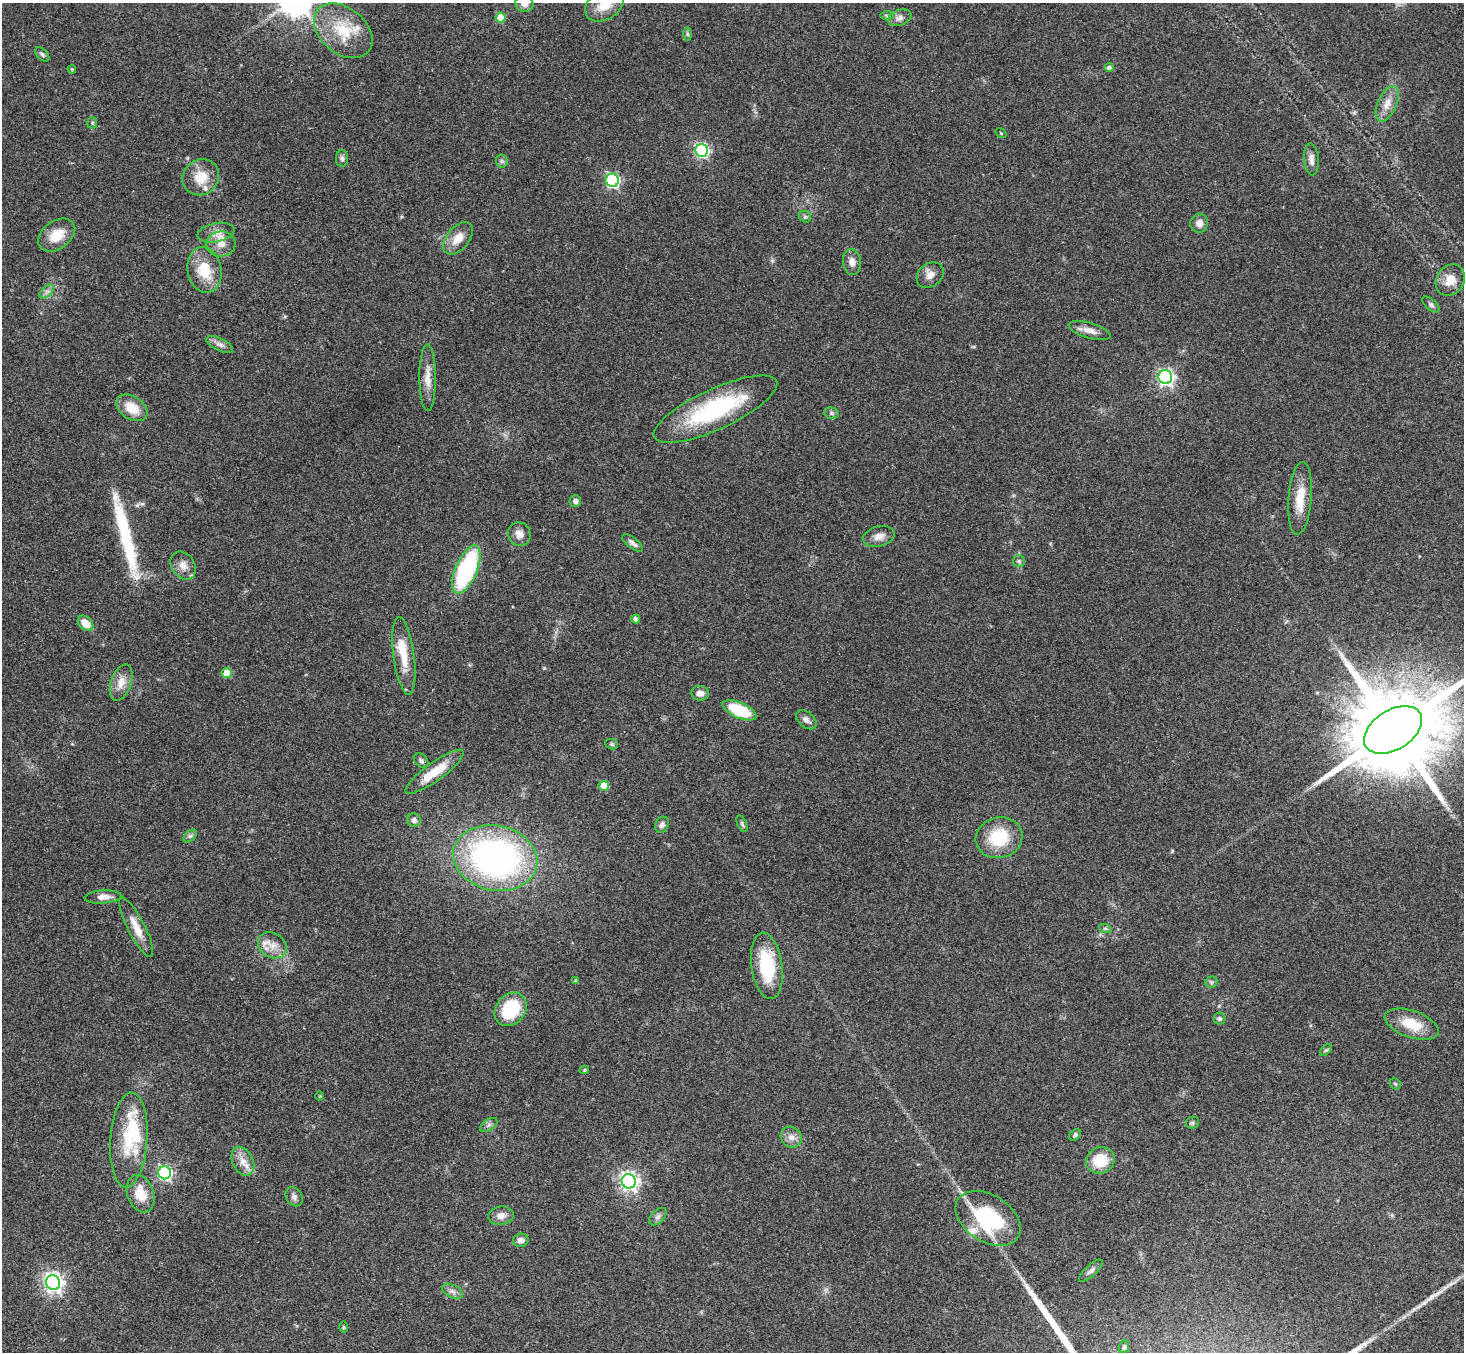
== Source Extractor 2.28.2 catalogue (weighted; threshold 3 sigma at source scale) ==
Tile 7 of 4 x 4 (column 3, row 2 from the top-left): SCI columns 3007-4468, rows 3056-4405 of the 6009 x 5974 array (HDU 1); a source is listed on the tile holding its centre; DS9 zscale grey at full resolution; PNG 1466 x 1354 px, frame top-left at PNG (2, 3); each listed source drawn as its Kron ellipse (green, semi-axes under 4 px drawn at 4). Shown black and unused: <1% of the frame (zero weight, under 3 of 4 exposures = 5% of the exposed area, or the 3 px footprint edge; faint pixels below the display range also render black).
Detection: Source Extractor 2.28.2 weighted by HDU 2 'WHT'; one run over the whole footprint, this tile lists its part. Background 0.214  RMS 0.0086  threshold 0.0387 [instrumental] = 3 sigma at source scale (4.5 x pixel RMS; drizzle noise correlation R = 1.50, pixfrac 1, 0.05/0.05 arcsec/px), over >= 5 px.
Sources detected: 109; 2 inside a brighter object's white glare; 2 long thin detections or spike segments (spike, bleed or trail) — neither listed nor drawn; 6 inside a brighter listed object's ellipse — not listed separately; the other 99 listed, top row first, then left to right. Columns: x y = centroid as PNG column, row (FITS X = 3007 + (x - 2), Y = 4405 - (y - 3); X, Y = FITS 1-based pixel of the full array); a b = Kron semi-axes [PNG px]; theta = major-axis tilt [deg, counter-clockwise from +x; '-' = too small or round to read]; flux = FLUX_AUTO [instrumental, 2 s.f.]
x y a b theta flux
524 3 9 8 - 5.6
604 5 20 15 32 19
887 16 7 4 0 1.5
501 17 5 5 - 19
900 18 12 7 22 4.3
343 31 33 23 -40 36
688 34 6 4 -89 1.4
42 54 9 5 -45 1.9
1109 67 4 4 - 2.3
72 69 4 3 - 0.94
1387 104 19 9 67 9.4
92 123 5 5 - 1.3
1001 133 6 3 -37 0.81
702 150 6 6 - 170
342 159 8 6 -89 2.3
1311 159 16 7 -85 5.5
502 161 6 6 - 2
201 177 19 17 41 17
612 180 7 6 - 150
805 217 6 5 - 1.5
1199 223 9 9 - 6.3
216 233 18 9 12 8.2
57 235 20 14 36 17
458 238 19 11 51 12
221 244 14 12 5 10
852 262 13 9 -81 5.9
204 270 23 17 -79 26
930 275 14 11 38 6.3
1450 280 16 13 55 12
47 292 8 5 45 3
1431 304 10 5 -42 2.2
1090 330 21 7 -16 7.4
220 344 14 6 -26 4.2
1165 377 7 7 - 260
428 378 33 8 -90 11
132 408 17 11 -34 17
715 409 67 20 25 93
831 413 7 5 -17 1.9
1300 498 36 11 85 20
575 501 6 6 - 2.9
519 534 12 11 - 6.5
879 536 16 10 16 7
632 543 12 5 -38 3.5
1019 561 6 6 - 1.6
183 566 15 11 -55 7.5
466 569 26 11 67 100
636 619 4 4 - 3.7
86 623 9 6 -42 12
404 656 39 10 -82 21
227 673 5 5 - 19
121 682 19 10 70 9.5
700 693 8 7 - 5.3
739 710 18 7 -24 42
806 720 12 7 -39 4
1393 730 32 19 32 20000
612 744 6 5 - 1.4
421 761 9 6 -47 2.2
435 772 35 9 36 24
604 786 5 5 - 23
414 820 7 6 - 3.8
742 824 9 4 -65 1.6
662 825 8 6 63 3.5
190 836 8 5 44 2.1
999 838 23 20 15 37
495 858 42 32 -12 270
103 897 18 6 4 6.3
136 927 33 8 -63 14
1105 928 6 4 -19 1.4
272 945 15 12 -33 9.5
767 966 33 15 -82 44
576 981 4 3 - 1.2
1211 982 6 5 - 1.6
511 1009 18 14 51 44
1219 1019 6 6 - 1.7
1412 1024 28 13 -19 23
1326 1050 7 4 44 1.3
584 1070 5 4 - 1.2
1395 1084 6 5 - 1.3
320 1096 5 3 - 0.66
1193 1123 6 6 - 1.7
489 1125 10 5 34 2.5
1075 1135 6 5 - 1.7
791 1137 11 10 - 5.7
129 1140 47 18 86 39
1100 1160 14 13 - 23
243 1161 15 10 -64 8.9
165 1173 6 6 - 170
629 1181 7 7 - 380
141 1194 19 13 -70 17
294 1197 10 8 -57 3.4
501 1216 13 9 7 5.8
658 1217 10 6 44 2.9
988 1218 36 23 -33 77
521 1240 8 6 11 4.6
1091 1271 15 5 43 3.2
53 1282 7 7 - 420
452 1291 11 6 -27 3.5
343 1327 5 3 - 0.93
1124 1347 6 5 - 1.3
Overlapping masked pixels (flux is a lower limit): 1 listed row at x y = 767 966
Isophote crosses this tile's border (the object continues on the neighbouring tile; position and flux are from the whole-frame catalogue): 3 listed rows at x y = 524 3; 604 5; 1393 730